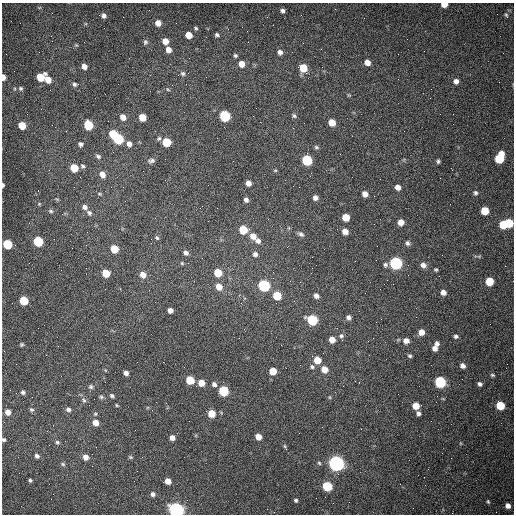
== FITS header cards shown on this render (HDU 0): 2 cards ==
NAXIS1  =                  512 /fastest changing axis
NAXIS2  =                  512 /next to fastest changing axis

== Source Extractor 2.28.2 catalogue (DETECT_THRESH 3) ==
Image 512 x 512 px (HDU 0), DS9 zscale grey, 1 PNG px = 1 image px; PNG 516 x 516 px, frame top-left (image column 1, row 512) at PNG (2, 3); no overlay
Background 1490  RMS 22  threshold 67.1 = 3 sigma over >= 5 px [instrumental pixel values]
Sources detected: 166; all 166 listed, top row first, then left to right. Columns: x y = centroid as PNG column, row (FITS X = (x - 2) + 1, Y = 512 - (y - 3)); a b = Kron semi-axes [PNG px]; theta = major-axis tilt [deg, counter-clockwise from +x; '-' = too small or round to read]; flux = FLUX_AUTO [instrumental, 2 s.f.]
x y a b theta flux
444 4 5 4 - 14000
282 11 5 4 - 3900
506 15 7 4 -67 2100
104 16 5 5 - 5000
158 23 6 6 - 12000
196 28 5 4 - 2200
189 35 5 5 - 21000
217 35 5 4 - 3200
51 36 3 2 - 1500
165 41 6 5 - 14000
145 42 8 5 64 3300
76 45 5 4 - 1700
168 50 6 6 - 9800
280 52 6 5 - 5700
235 55 5 5 - 2600
367 62 6 5 - 12000
241 64 6 6 - 13000
84 66 6 5 - 8600
303 68 6 5 - 39000
183 73 7 6 - 3900
3 77 5 3 - 9300
40 77 7 6 - 35000
48 80 7 5 -68 15000
456 81 6 6 - 6700
75 84 8 6 -12 4000
21 88 5 5 - 2600
168 89 6 4 -44 1700
105 94 2 2 - 650
349 95 5 4 - 1600
225 116 6 6 - 150000
294 116 6 5 - 2900
123 117 7 5 -48 11000
142 117 6 5 - 23000
332 122 6 5 - 20000
22 125 6 5 - 31000
88 125 6 5 - 65000
293 128 2 2 - 780
113 134 5 5 - 43000
159 138 6 5 - 2800
118 139 7 6 - 110000
166 142 6 5 - 50000
80 144 6 6 - 4200
129 144 7 6 - 6900
316 147 6 5 - 2500
98 156 8 5 -30 3800
499 158 9 6 67 69000
307 160 6 6 - 110000
151 161 9 5 9 4000
438 161 4 4 - 2800
82 166 6 5 - 3000
74 168 6 5 - 33000
275 170 5 3 - 1500
102 174 7 6 - 10000
248 183 5 5 - 8600
3 185 4 3 - 3000
299 187 2 2 - 930
398 187 5 5 - 8900
475 193 6 5 - 3500
99 194 6 4 -20 2100
365 194 5 5 - 11000
315 198 5 5 - 5400
57 199 6 4 -33 1700
246 200 5 4 - 4900
39 204 5 5 - 1700
85 207 6 6 - 5900
51 211 7 5 -17 3000
485 211 6 5 - 38000
89 213 8 6 -49 4400
346 217 6 5 - 25000
401 222 6 5 - 11000
509 223 6 5 - 49000
503 224 6 6 - 42000
243 230 6 6 - 42000
345 231 6 5 - 11000
301 234 8 5 -35 4300
253 236 7 6 - 12000
157 238 6 5 - 2400
38 241 6 5 - 99000
258 241 7 6 - 5900
407 243 7 5 -66 3700
7 244 6 5 - 83000
114 249 6 5 - 36000
186 253 6 5 - 4800
255 254 7 6 - 4800
479 256 6 3 18 2000
182 263 5 4 - 1800
396 263 6 6 - 280000
385 265 7 5 -89 3600
423 265 7 6 - 6600
312 268 2 2 - 830
436 270 4 4 - 2000
106 273 6 5 - 33000
218 273 6 5 - 41000
143 275 7 6 - 12000
273 278 2 2 - 770
489 281 6 6 - 42000
264 286 6 6 - 200000
219 287 7 6 - 16000
443 292 5 5 - 8400
277 296 6 6 - 50000
316 296 6 5 - 6400
24 301 6 5 - 54000
170 310 5 5 - 6900
348 317 6 5 - 5100
381 319 2 2 - 990
312 320 6 6 - 110000
421 332 6 6 - 12000
341 336 6 5 - 3600
456 336 6 5 - 3000
332 340 5 5 - 15000
406 341 7 6 - 8700
22 344 3 3 - 2000
437 344 6 5 - 4600
435 348 6 6 - 7600
410 356 5 4 - 2700
317 360 6 5 - 26000
462 366 5 5 - 6800
312 367 7 5 -16 3400
324 369 6 6 - 17000
105 370 5 3 - 1200
273 371 6 5 - 22000
126 373 5 4 - 6200
492 375 6 4 -16 2100
190 380 6 5 - 49000
440 382 6 6 - 170000
201 383 6 5 - 17000
214 384 6 6 - 4600
480 384 5 4 - 3900
91 387 6 6 - 3200
223 391 6 6 - 100000
23 392 5 5 - 3200
112 396 5 4 - 2900
101 397 5 5 - 2700
330 397 6 4 -89 1600
84 400 9 5 -58 4400
117 405 4 4 - 1500
500 405 6 5 - 49000
416 406 6 5 - 21000
68 409 6 6 - 4400
31 410 6 5 - 2600
8 412 5 5 - 10000
212 413 5 5 - 29000
418 413 6 5 - 4300
95 414 5 5 - 2100
95 423 6 6 - 13000
258 437 5 5 - 13000
172 438 5 5 - 8100
4 439 4 4 - 2400
57 442 6 5 - 2800
285 446 6 4 -88 1900
37 456 6 5 - 4300
86 457 6 6 - 8900
130 457 5 4 - 2000
319 463 5 4 - 2000
336 463 7 6 - 720000
63 464 7 5 -23 2500
30 480 4 3 - 2300
168 481 5 5 - 13000
400 484 2 2 - 700
327 486 6 5 - 91000
153 494 5 5 - 4500
316 498 2 2 - 3500
296 500 4 4 - 2700
488 501 5 3 - 1900
508 506 5 4 - 7800
176 510 7 6 - 580000
At the frame edge (FLAGS 8, measured only in part): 5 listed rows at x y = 444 4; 3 77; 3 185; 4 439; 176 510